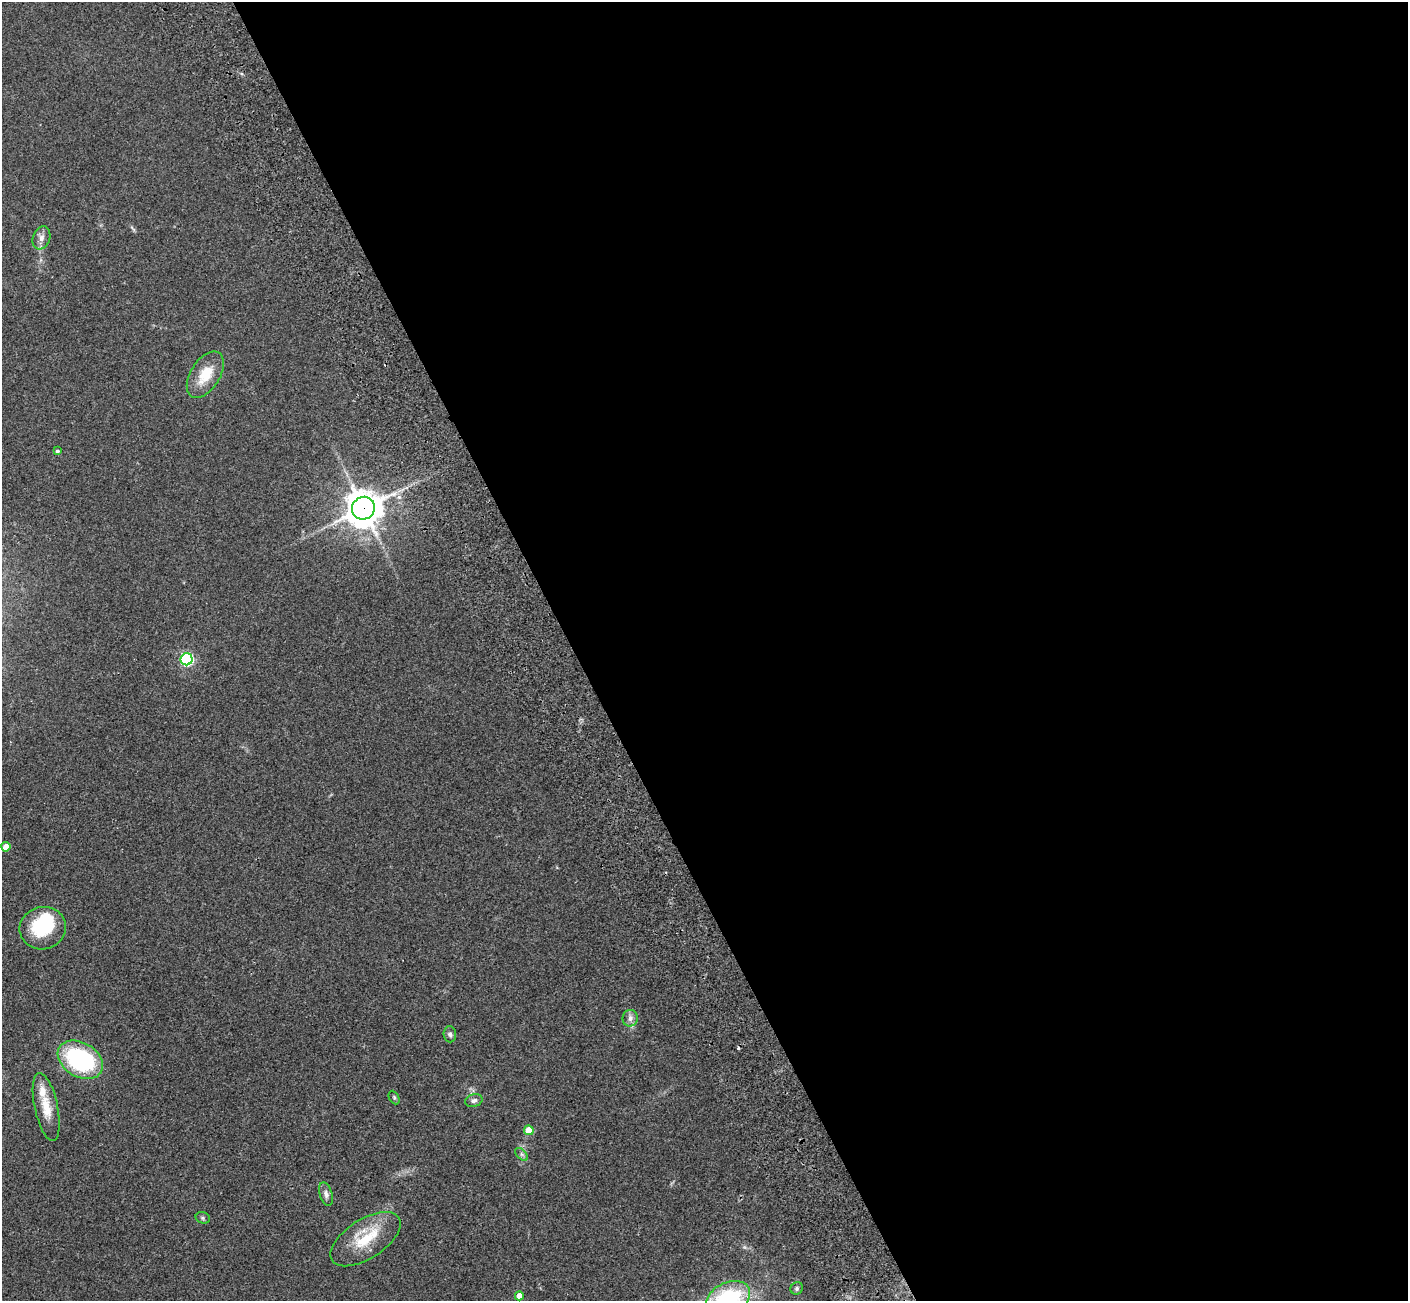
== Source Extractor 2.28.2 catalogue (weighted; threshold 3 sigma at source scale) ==
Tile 8 of 4 x 4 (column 4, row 2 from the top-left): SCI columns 4336-5741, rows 2989-4287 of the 5822 x 5851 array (HDU 1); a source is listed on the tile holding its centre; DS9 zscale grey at full resolution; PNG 1410 x 1303 px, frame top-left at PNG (2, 2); each listed source drawn as its Kron ellipse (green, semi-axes under 4 px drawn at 4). Shown black and unused: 59% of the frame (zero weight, under 2 of 3 exposures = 7% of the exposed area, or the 3 px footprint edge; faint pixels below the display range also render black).
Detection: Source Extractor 2.28.2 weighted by HDU 2 'WHT'; one run over the whole footprint, this tile lists its part. Background 0.0562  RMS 0.0082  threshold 0.0368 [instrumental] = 3 sigma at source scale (4.5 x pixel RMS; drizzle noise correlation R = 1.50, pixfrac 1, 0.05/0.05 arcsec/px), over >= 5 px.
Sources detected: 26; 2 inside a brighter object's white glare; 2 cosmic-ray / hot-pixel residue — neither listed nor drawn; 1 inside a brighter listed object's ellipse — not listed separately; the other 21 listed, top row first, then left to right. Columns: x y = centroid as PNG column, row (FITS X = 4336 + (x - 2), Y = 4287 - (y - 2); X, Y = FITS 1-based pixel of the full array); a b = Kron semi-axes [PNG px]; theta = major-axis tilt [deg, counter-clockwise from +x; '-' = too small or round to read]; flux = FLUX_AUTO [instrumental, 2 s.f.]
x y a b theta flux
41 238 12 8 71 4.4
205 375 26 14 58 19
57 451 3 3 - 1.5
363 508 12 11 - 1500
187 659 6 6 - 120
6 847 4 4 - 8.8
43 928 23 21 13 40
630 1018 8 7 - 3.6
450 1034 8 6 -85 2
80 1060 24 17 -31 88
394 1097 7 5 -64 1.3
474 1101 9 6 16 2.6
46 1107 35 11 -78 15
529 1130 5 5 - 15
522 1154 8 4 -46 1.8
326 1194 12 6 -73 3.2
203 1218 7 5 -16 1.6
365 1239 39 19 33 30
797 1288 6 5 - 1.7
519 1296 4 4 - 7
728 1299 24 16 29 90
Overlapping masked pixels (flux is a lower limit): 1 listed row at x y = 363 508
Isophote crosses this tile's border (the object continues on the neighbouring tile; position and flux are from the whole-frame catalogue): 1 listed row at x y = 728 1299